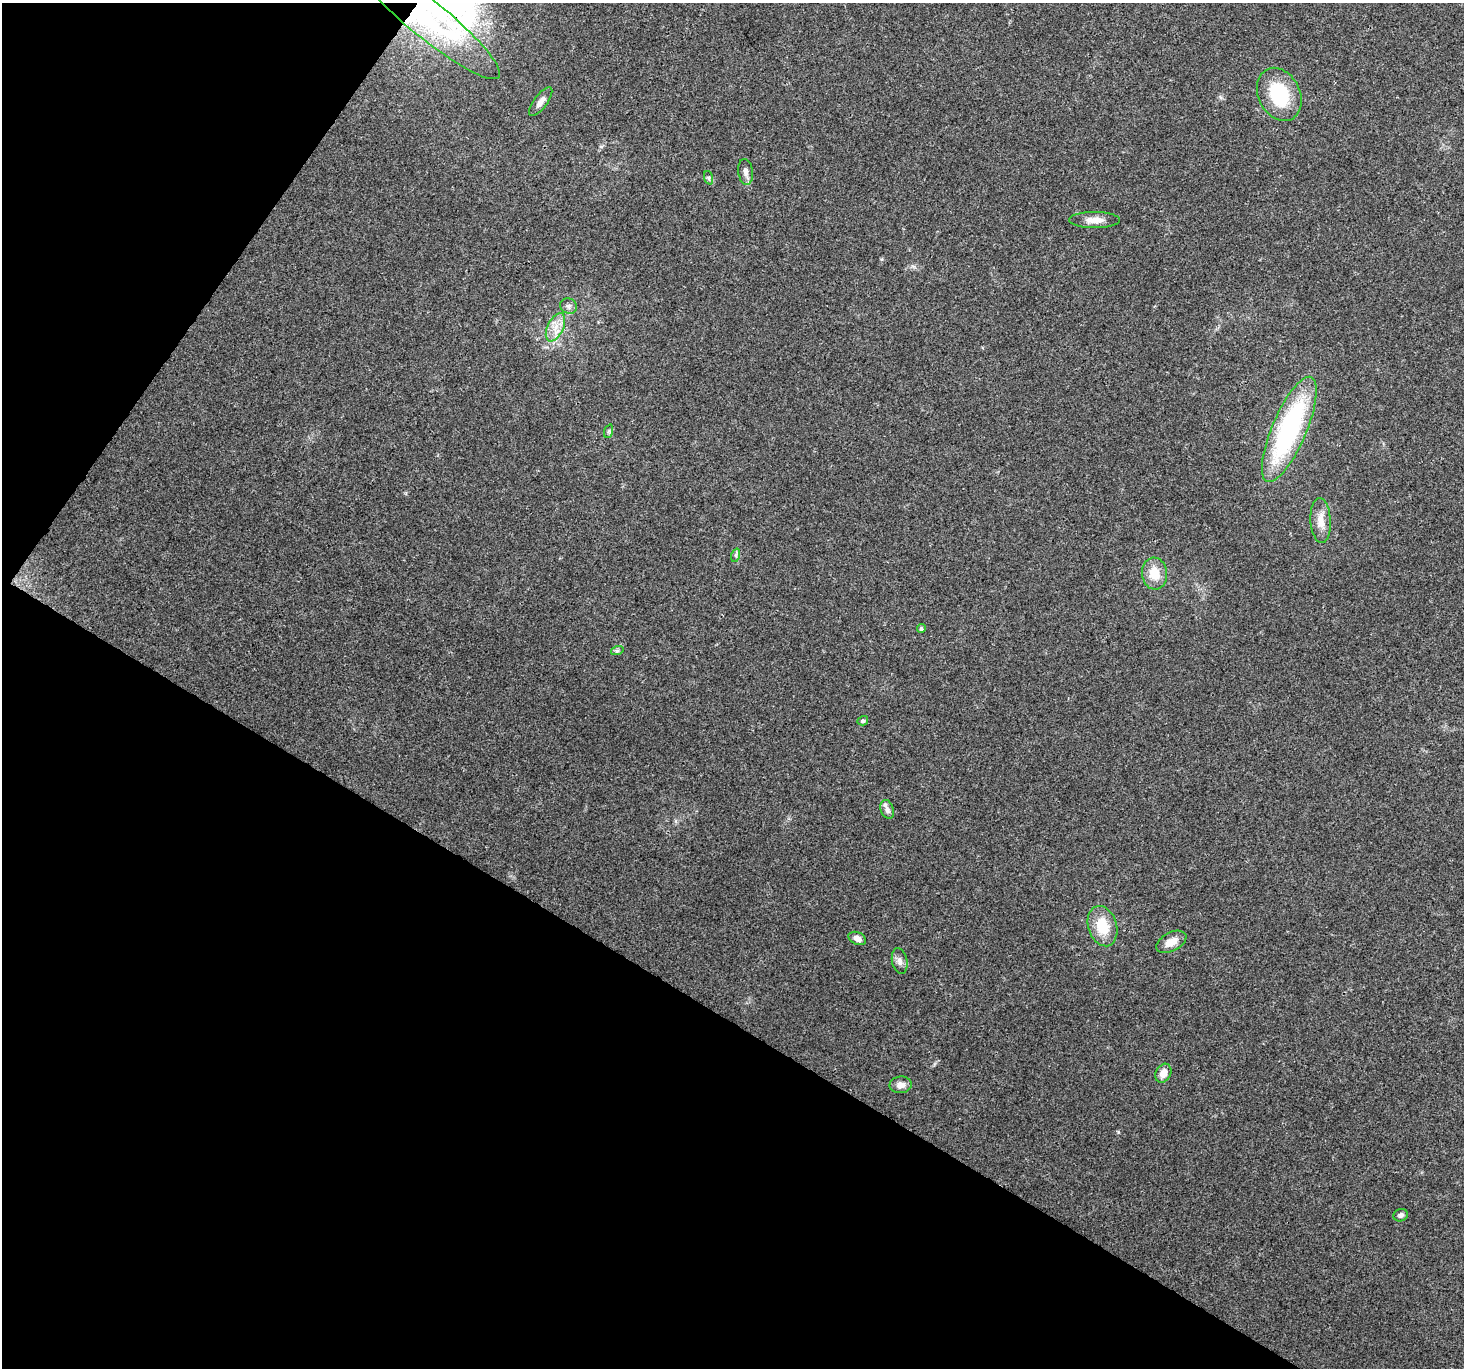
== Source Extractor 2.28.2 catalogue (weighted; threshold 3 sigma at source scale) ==
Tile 9 of 4 x 4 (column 1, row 3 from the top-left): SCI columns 34-1495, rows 1604-2969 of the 5924 x 6005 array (HDU 1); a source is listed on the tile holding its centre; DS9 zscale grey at full resolution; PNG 1466 x 1370 px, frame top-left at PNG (2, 3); each listed source drawn as its Kron ellipse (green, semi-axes under 4 px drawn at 4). Shown black and unused: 32% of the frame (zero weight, under 3 of 4 exposures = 5% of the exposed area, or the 3 px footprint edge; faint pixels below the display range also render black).
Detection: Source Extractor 2.28.2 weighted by HDU 2 'WHT'; one run over the whole footprint, this tile lists its part. Background 0.0555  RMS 0.0041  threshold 0.0184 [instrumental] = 3 sigma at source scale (4.5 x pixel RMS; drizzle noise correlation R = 1.50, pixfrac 1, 0.0396/0.0396 arcsec/px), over >= 5 px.
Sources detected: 25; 1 inside a brighter listed object's ellipse — not listed separately; the other 24 listed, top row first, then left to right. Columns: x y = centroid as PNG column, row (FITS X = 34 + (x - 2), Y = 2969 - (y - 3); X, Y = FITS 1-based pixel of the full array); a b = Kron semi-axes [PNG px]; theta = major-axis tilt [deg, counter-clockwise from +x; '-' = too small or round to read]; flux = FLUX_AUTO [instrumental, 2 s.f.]
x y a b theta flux
427 19 93 19 -39 48
1279 94 28 21 -64 23
541 101 17 6 53 2.9
746 172 13 7 -83 2
709 178 7 4 -72 0.76
1094 220 25 8 0 4.5
569 306 8 7 - 1.4
555 327 15 8 64 4.4
1289 429 57 17 67 69
609 431 7 4 72 0.59
1321 521 22 10 -87 5
736 555 7 4 72 0.89
1154 573 16 12 -82 7.8
921 629 4 4 - 0.8
617 651 6 4 18 0.75
863 721 5 4 - 1.1
887 809 10 6 -71 1.5
1102 926 21 14 -72 12
857 938 9 6 -26 2.3
1171 942 16 9 28 5
900 961 13 7 -79 2
1163 1073 10 7 61 4
901 1085 11 8 5 2.7
1401 1215 7 6 - 1.3
Overlapping masked pixels (flux is a lower limit): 1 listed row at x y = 427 19
Unlisted compact peaks at least as high as the median listed source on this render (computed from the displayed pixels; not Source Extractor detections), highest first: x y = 1118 1132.